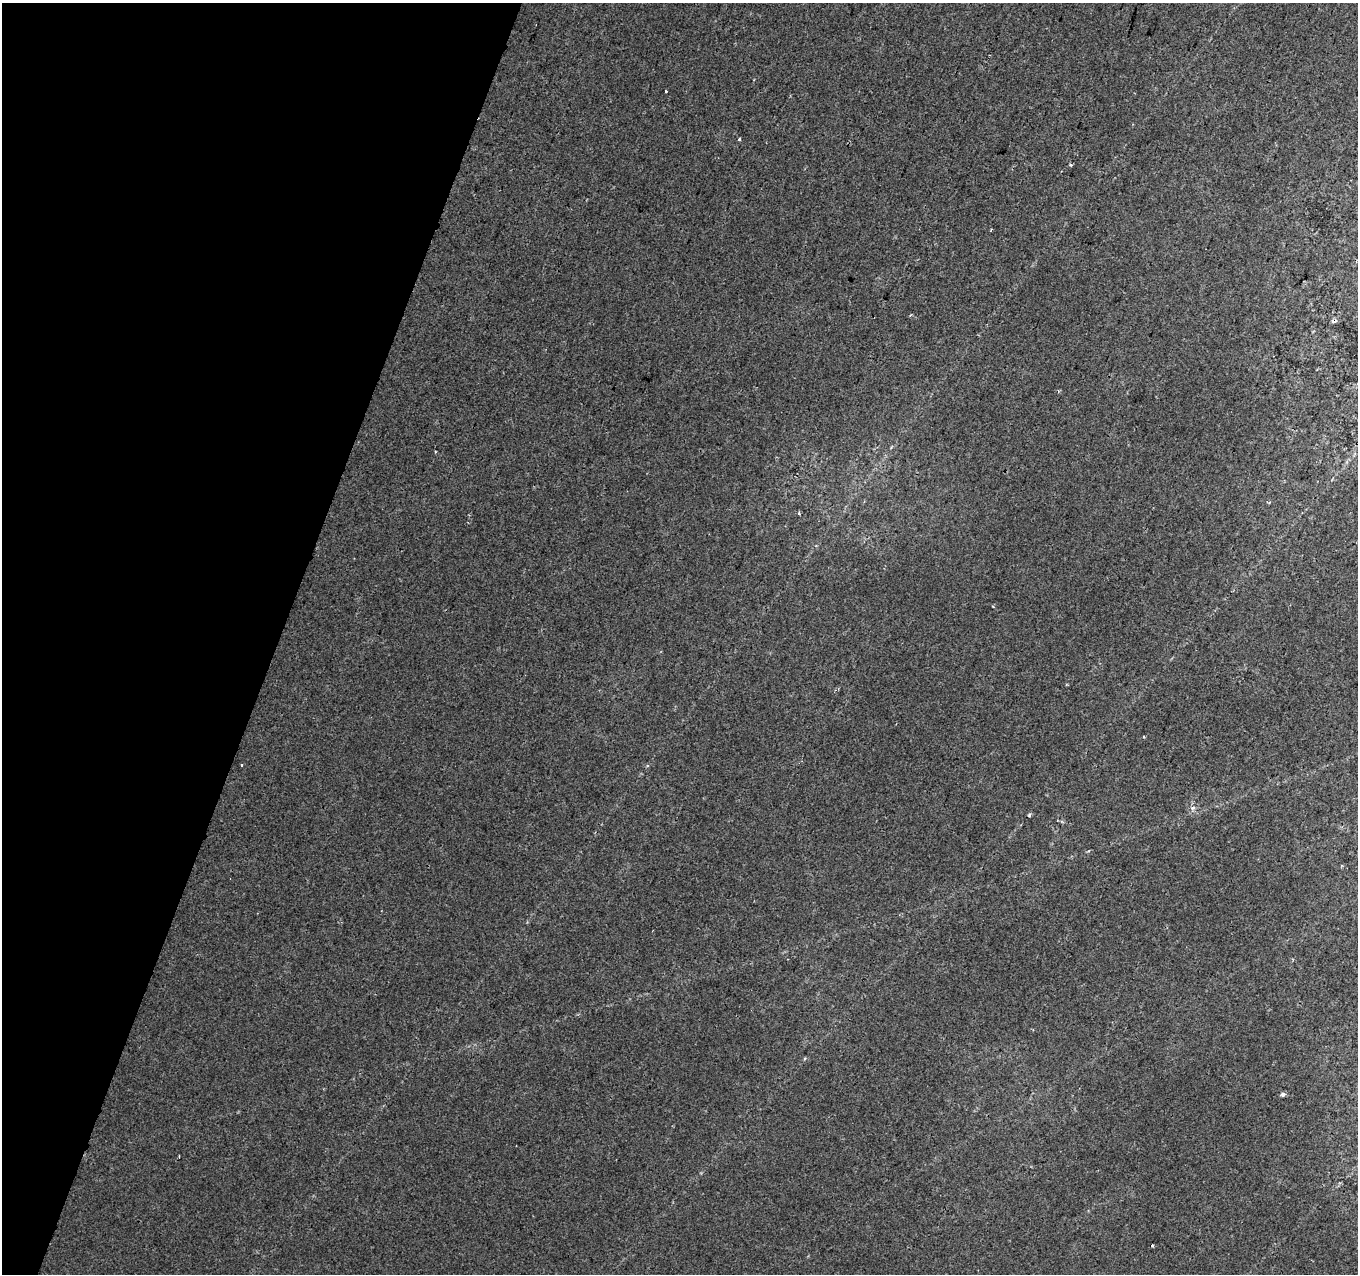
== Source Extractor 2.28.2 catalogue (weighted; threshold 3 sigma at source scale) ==
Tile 9 of 4 x 4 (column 1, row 3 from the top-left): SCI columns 23-1378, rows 1591-2862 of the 5462 x 5661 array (HDU 1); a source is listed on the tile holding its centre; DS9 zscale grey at full resolution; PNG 1360 x 1276 px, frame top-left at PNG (2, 3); no overlay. Shown black and unused: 20% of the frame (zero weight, under 2 of 3 exposures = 2% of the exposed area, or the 3 px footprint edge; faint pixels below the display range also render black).
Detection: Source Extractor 2.28.2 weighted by HDU 2 'WHT'; one run over the whole footprint, this tile lists its part. Background 0.00388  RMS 0.0036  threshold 0.016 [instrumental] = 3 sigma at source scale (4.5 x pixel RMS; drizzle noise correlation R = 1.50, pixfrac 1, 0.0396/0.0396 arcsec/px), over >= 5 px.
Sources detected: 14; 3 cosmic-ray / hot-pixel residue — not listed; the other 11 listed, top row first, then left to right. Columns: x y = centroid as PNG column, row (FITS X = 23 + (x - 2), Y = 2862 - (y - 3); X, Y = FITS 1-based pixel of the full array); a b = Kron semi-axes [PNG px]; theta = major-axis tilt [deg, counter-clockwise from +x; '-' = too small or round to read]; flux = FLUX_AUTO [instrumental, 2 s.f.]
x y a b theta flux
665 91 3 3 - 1.1
740 140 3 3 - 1.5
1071 165 4 3 - 0.5
991 229 3 2 - 0.36
435 452 2 2 - 0.31
799 513 4 4 - 0.5
993 607 3 2 - 0.32
1144 737 3 3 - 0.33
1193 808 7 5 4 1
1283 1094 4 4 - 1.3
1153 1246 3 3 - 0.57